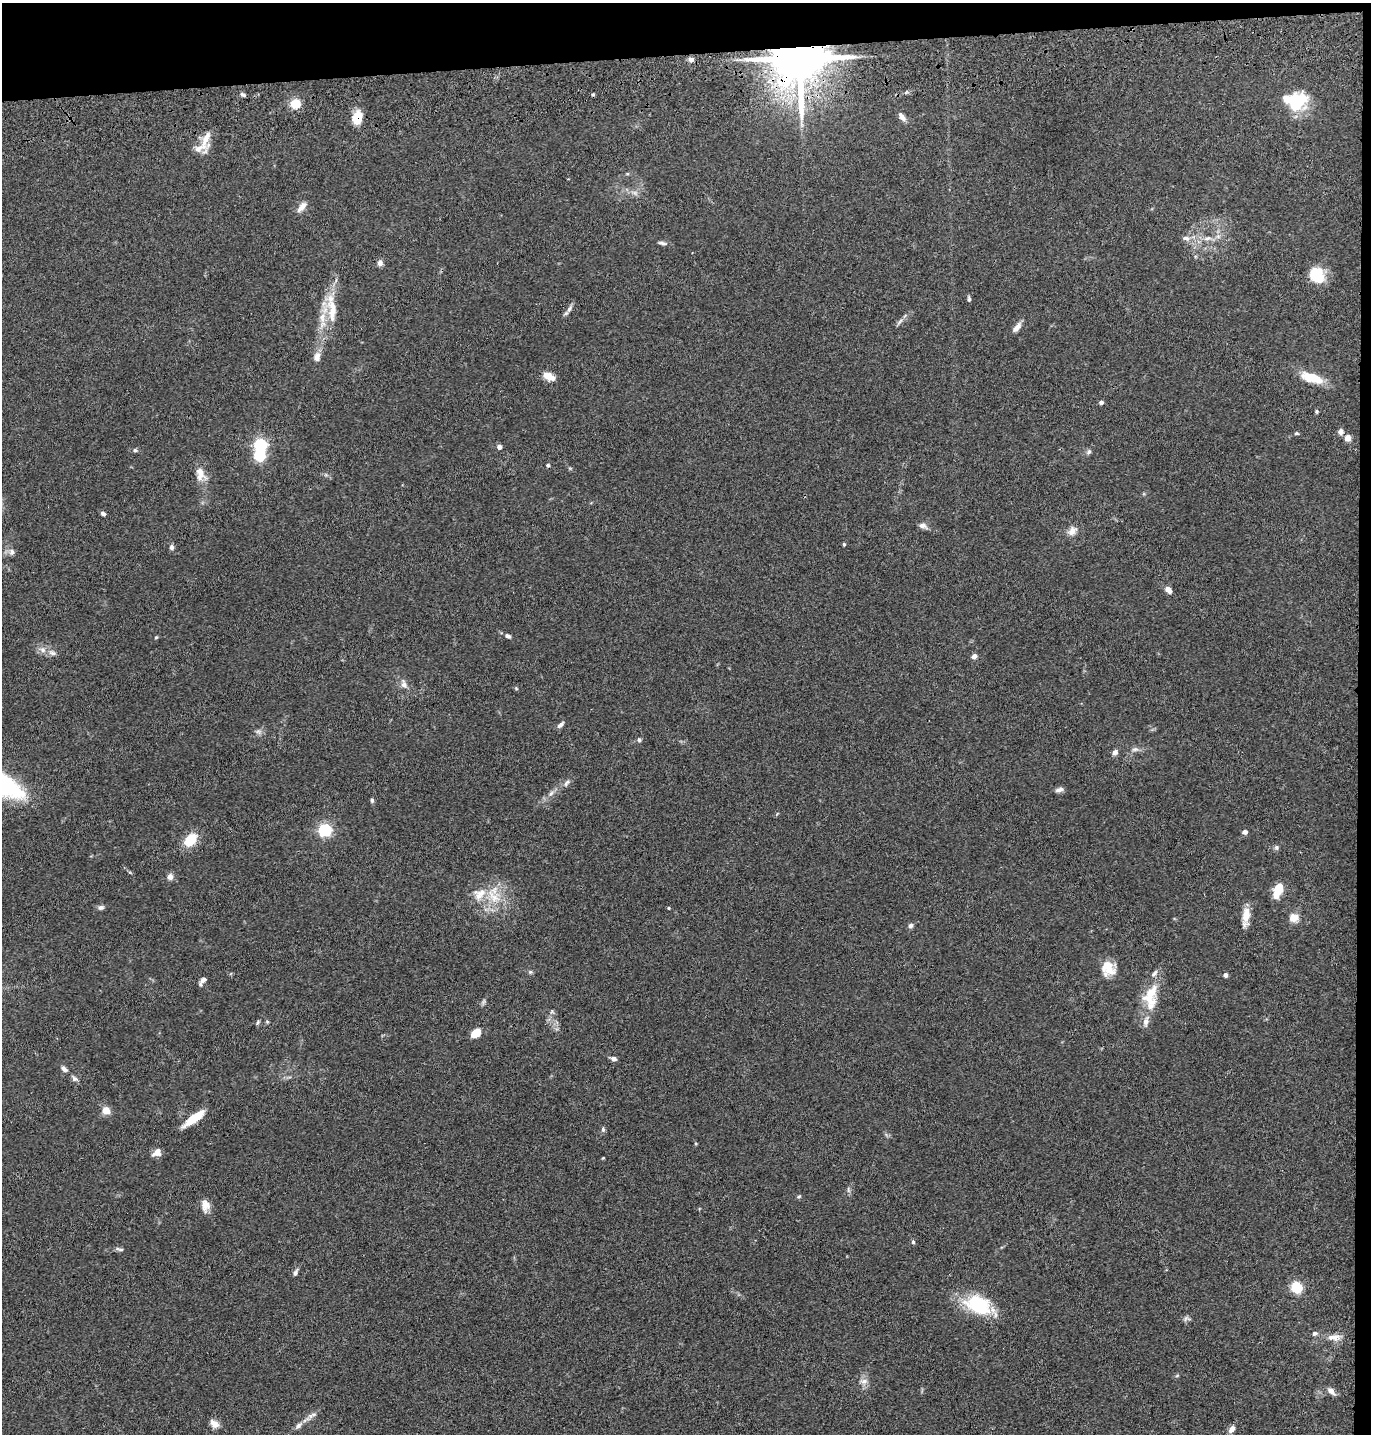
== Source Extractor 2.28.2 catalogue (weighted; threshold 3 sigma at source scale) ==
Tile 3 of 3 x 3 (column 3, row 1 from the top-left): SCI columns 2859-4227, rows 2980-4411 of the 4347 x 4526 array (HDU 1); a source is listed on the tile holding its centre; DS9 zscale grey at full resolution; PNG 1373 x 1436 px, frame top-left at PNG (2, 3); no overlay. Shown black and unused: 5% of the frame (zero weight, under 3 of 4 exposures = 6% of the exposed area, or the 3 px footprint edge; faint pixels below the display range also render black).
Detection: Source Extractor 2.28.2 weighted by HDU 2 'WHT'; one run over the whole footprint, this tile lists its part. Background 0.0846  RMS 0.0061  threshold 0.0273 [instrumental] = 3 sigma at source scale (4.5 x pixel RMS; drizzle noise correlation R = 1.50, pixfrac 1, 0.05/0.05 arcsec/px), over >= 5 px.
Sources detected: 114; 1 inside a brighter object's white glare — not listed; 9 inside a brighter listed object's ellipse — not listed separately; the other 104 listed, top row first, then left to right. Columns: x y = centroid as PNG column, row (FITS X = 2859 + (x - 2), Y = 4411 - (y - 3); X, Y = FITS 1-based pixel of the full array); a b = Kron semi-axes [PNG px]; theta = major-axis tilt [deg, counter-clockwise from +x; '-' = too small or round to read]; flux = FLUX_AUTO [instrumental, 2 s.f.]
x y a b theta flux
800 59 13 12 - 4100
691 60 8 7 - 2.1
593 94 5 4 - 0.75
243 95 8 4 -29 1.2
1298 99 31 13 -1 23
295 103 5 5 - 42
357 117 13 9 69 13
902 117 12 6 -52 3.1
205 139 33 8 79 7.1
635 193 7 5 -45 1.6
302 207 14 7 50 3.9
1186 238 10 6 -11 2.4
1207 238 11 6 9 3.2
662 243 11 4 -12 1.6
380 263 7 6 - 2.4
1317 276 17 14 -58 18
969 299 7 4 -82 1.3
569 309 11 6 60 2.1
332 311 38 12 -88 16
900 321 12 4 50 1.6
1017 327 14 6 51 3.4
317 357 13 9 77 3.7
549 376 13 7 -23 7.4
1312 378 28 11 -18 14
1101 402 5 5 - 1.3
1316 411 4 4 - 0.85
1341 431 8 7 - 2.1
1296 433 6 4 1 0.79
1348 438 4 4 - 9.3
260 445 5 5 - 94
499 447 4 4 - 3.3
135 450 6 5 - 1.2
1089 452 8 5 41 1.4
259 456 5 5 - 48
548 465 4 4 - 1.2
200 472 21 9 -49 5.4
103 514 6 4 -34 1.5
923 526 11 6 -16 2.5
1072 531 13 9 48 4.1
844 544 4 3 - 0.78
172 547 7 6 - 1.6
12 552 9 7 90 2.3
1168 590 8 5 -43 3.8
508 636 7 5 -30 1.8
156 637 4 4 - 0.59
42 650 8 6 -45 2.5
52 653 10 7 -19 2.5
974 656 6 6 - 2
404 684 11 7 -75 3.1
516 688 6 3 -20 0.62
560 725 10 5 42 1.9
258 731 7 4 -19 1.3
639 740 6 5 - 1
1135 749 10 5 13 2
1115 752 6 5 - 2.5
566 783 11 5 56 1.9
1059 790 10 5 16 2.2
551 793 8 5 53 1.8
372 800 6 5 - 0.93
324 830 6 5 - 97
1245 832 4 4 - 2.9
190 840 13 9 46 16
1276 847 7 6 - 1.3
170 877 7 6 - 2.9
1279 889 11 8 58 12
494 897 25 14 -49 15
101 907 8 6 1 1.6
669 908 4 3 - 0.58
1246 915 20 9 84 7.4
1293 918 10 9 - 5.8
910 926 7 6 - 1.6
1109 969 18 16 65 9.5
530 972 6 4 44 0.86
1226 975 6 5 - 1.3
203 980 8 5 31 1.8
1150 996 33 19 78 18
552 1011 6 4 71 0.83
267 1021 5 5 - 0.8
257 1023 7 4 48 0.88
476 1033 9 7 43 9.6
614 1059 6 5 - 2.2
64 1069 9 5 -44 2
75 1079 9 7 -25 1.8
106 1111 6 6 - 8.3
194 1118 25 7 37 13
603 1129 7 5 -89 1.2
157 1152 9 6 37 4.8
603 1158 4 3 - 0.49
799 1196 6 3 20 0.69
205 1205 14 10 -86 5.2
913 1242 5 4 - 1.2
121 1249 8 4 1 1.2
295 1273 11 4 67 1.5
1297 1287 10 9 - 18
978 1305 32 21 -24 33
1186 1318 8 5 59 1.4
1315 1333 7 5 31 1.4
1334 1337 18 9 2 5.1
864 1381 11 7 4 2.8
1331 1391 10 6 -45 3.2
313 1414 9 4 7 1.5
214 1424 11 8 -42 4.2
298 1426 10 6 40 2.2
1231 1429 9 6 56 3.1
Overlapping masked pixels (flux is a lower limit): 2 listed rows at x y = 800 59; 357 117